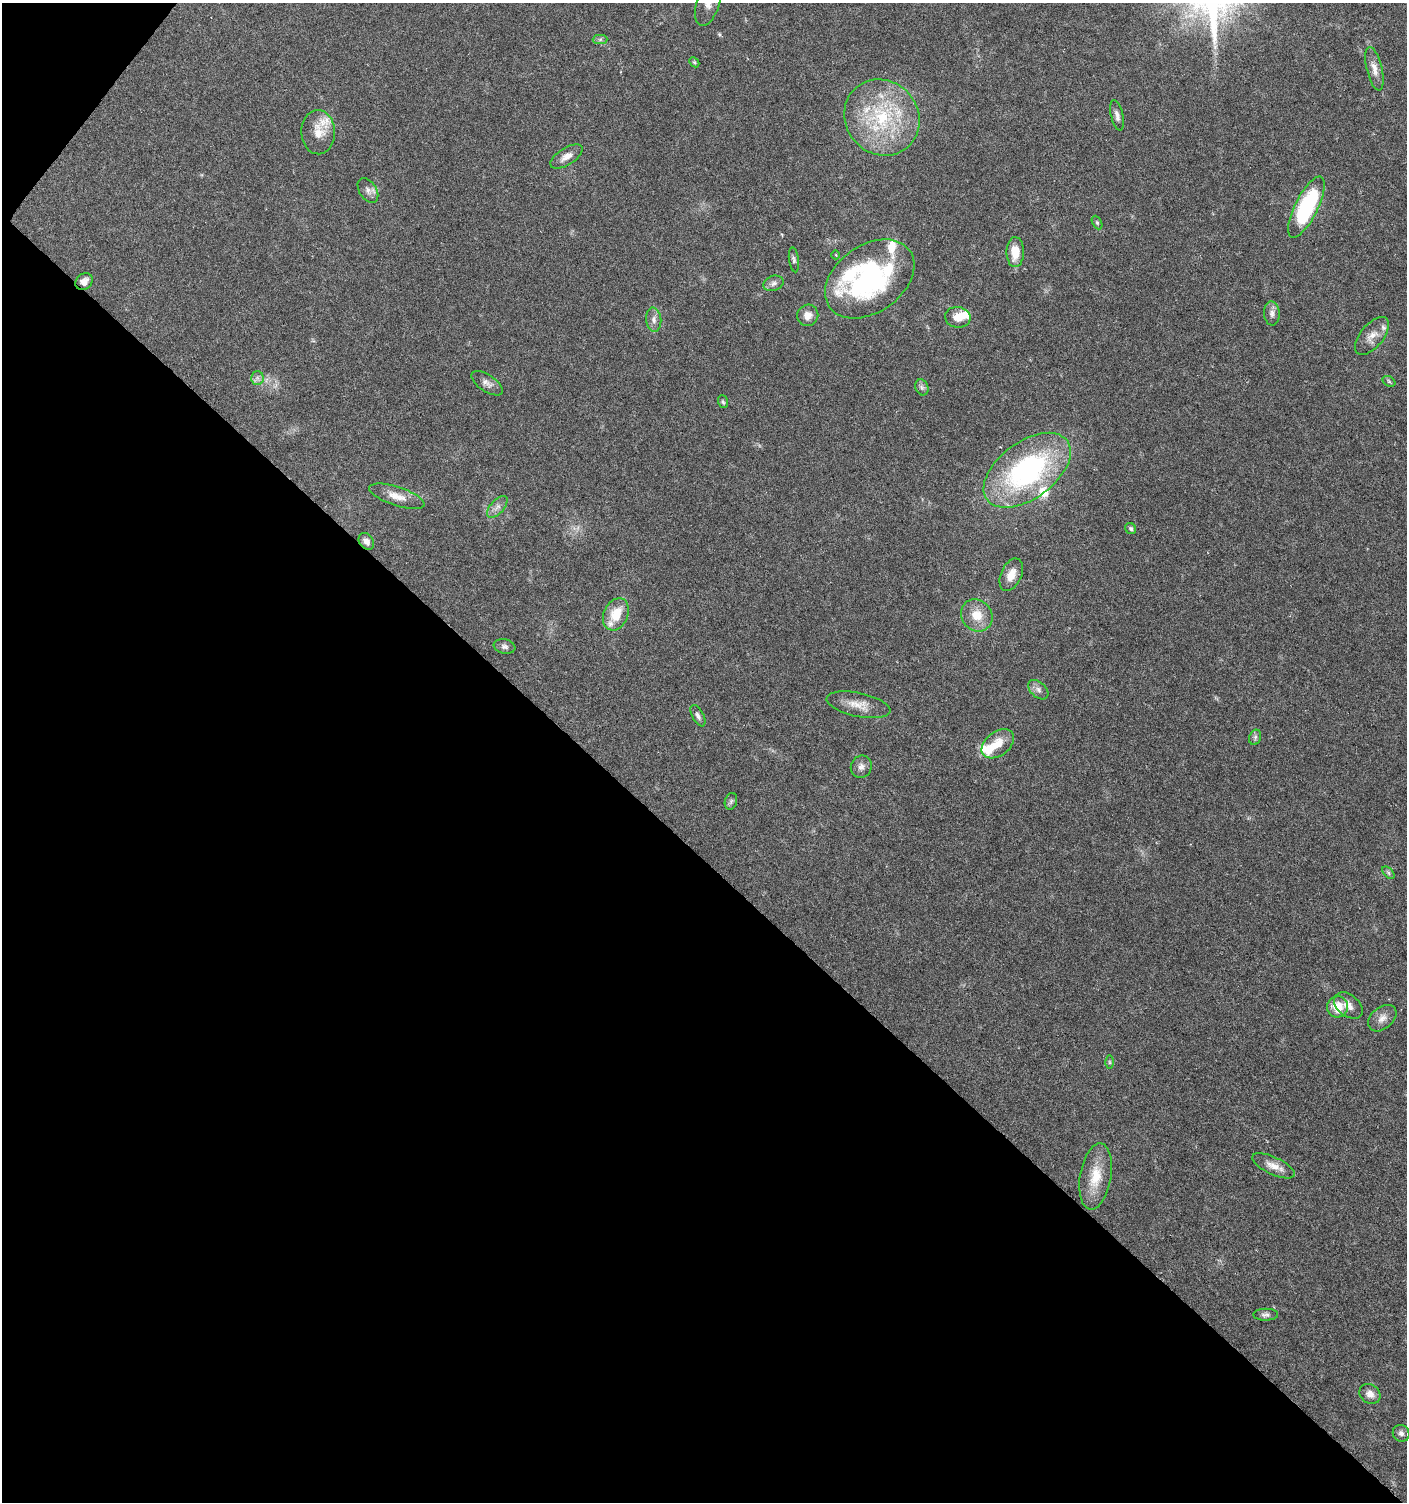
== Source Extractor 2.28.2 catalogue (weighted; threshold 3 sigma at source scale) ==
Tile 9 of 4 x 4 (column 1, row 3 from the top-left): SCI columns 240-1644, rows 1504-3003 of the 6032 x 6014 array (HDU 1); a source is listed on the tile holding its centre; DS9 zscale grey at full resolution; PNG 1409 x 1504 px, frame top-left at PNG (2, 3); each listed source drawn as its Kron ellipse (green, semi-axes under 4 px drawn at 4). Shown black and unused: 44% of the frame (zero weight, under 5 of 9 exposures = <1% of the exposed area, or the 3 px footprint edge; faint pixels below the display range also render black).
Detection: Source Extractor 2.28.2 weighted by HDU 2 'WHT'; one run over the whole footprint, this tile lists its part. Background 0.0275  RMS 0.0024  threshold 0.00979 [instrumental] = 3 sigma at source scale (4.09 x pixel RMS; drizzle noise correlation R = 1.36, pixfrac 0.8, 0.0396/0.0396 arcsec/px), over >= 5 px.
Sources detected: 63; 10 inside a brighter listed object's ellipse — not listed separately; the other 53 listed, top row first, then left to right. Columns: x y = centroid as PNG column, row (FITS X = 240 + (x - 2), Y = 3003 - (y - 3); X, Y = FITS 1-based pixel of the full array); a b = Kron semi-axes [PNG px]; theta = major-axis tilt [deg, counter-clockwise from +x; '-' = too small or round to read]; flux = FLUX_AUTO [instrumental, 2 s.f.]
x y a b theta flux
708 3 23 11 71 2.6
600 39 7 4 1 0.48
694 62 6 4 -44 0.27
1374 69 22 7 -76 2.1
1117 115 15 6 -77 1
882 117 39 36 -50 20
318 132 22 16 -88 3.8
566 157 18 8 32 1.8
368 190 13 8 -57 1.3
1306 207 33 11 63 24
1097 223 7 4 -63 0.4
1015 252 15 9 89 4
836 255 4 3 - 0.2
794 260 12 5 -82 0.6
870 279 49 33 35 40
84 282 9 7 39 1.6
773 283 10 7 22 0.88
1272 313 12 7 -86 1.1
808 315 11 10 - 1.8
958 317 13 10 -8 2.6
654 320 12 7 -84 1.2
1372 336 23 11 50 2.4
257 378 7 6 - 0.73
1389 381 7 5 -33 0.34
487 383 18 8 -34 1.4
922 387 8 6 -69 0.66
723 402 6 5 - 0.37
1027 470 50 28 36 43
397 496 29 9 -18 2.9
497 507 13 6 48 1.2
1131 529 6 5 - 0.45
366 541 9 7 -50 1.3
1011 575 17 10 65 2.6
616 614 17 12 64 5
977 615 17 15 -48 4
504 647 11 7 -13 0.78
1038 690 12 7 -43 1.1
858 705 32 12 -12 3.4
698 716 12 5 -62 0.82
1255 737 8 6 70 0.55
998 744 18 12 38 4
861 767 11 10 - 1.2
731 801 8 6 73 0.57
1388 873 7 4 -46 0.44
1348 1005 16 10 -39 1.8
1338 1007 10 10 - 4.1
1382 1018 16 10 40 1.8
1110 1062 7 4 -89 0.36
1273 1166 23 8 -25 2.4
1096 1176 33 15 80 5.9
1266 1315 12 6 2 0.79
1370 1394 11 9 -35 1.6
1401 1433 9 8 - 0.78
Isophote crosses this tile's border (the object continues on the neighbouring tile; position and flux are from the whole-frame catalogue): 1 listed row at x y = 708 3